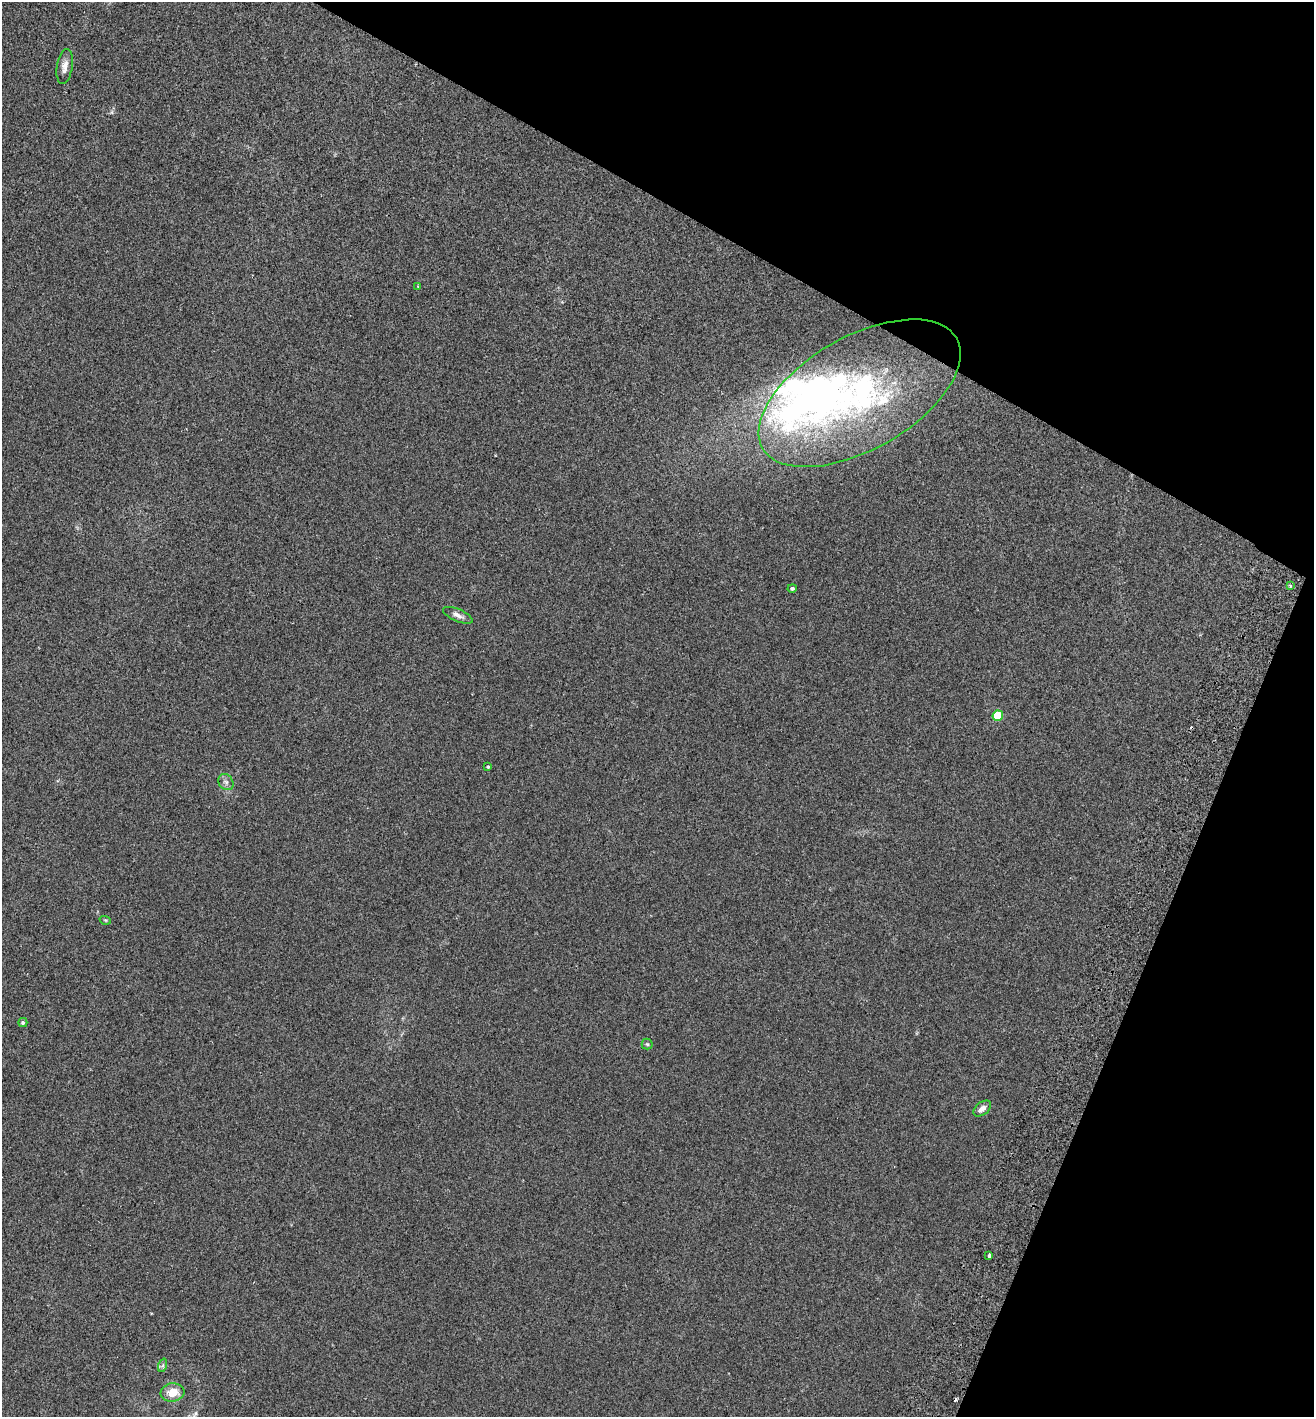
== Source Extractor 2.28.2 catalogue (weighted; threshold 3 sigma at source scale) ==
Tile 8 of 4 x 4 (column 4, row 2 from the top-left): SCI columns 4136-5447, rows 2863-4277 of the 5779 x 5720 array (HDU 1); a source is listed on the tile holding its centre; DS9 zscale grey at full resolution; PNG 1316 x 1419 px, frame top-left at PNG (2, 2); each listed source drawn as its Kron ellipse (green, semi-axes under 4 px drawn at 4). Shown black and unused: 24% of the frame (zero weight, under 2 of 3 exposures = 3% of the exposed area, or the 3 px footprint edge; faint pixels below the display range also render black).
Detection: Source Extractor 2.28.2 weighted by HDU 2 'WHT'; one run over the whole footprint, this tile lists its part. Background 0.0353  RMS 0.007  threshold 0.0317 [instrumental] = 3 sigma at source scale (4.5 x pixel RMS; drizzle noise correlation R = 1.50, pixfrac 1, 0.05/0.05 arcsec/px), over >= 5 px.
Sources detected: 23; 4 inside a brighter object's white glare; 2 cosmic-ray / hot-pixel residue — neither listed nor drawn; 1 inside a brighter listed object's ellipse — not listed separately; the other 16 listed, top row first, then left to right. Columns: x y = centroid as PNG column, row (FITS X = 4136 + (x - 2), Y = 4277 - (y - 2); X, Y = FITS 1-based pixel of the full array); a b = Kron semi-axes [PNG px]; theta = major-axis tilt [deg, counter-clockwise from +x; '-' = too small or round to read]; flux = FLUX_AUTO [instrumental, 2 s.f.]
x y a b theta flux
65 66 18 8 81 4.7
418 286 3 2 - 0.72
860 393 111 56 30 200
1291 585 3 3 - 1.5
792 588 4 4 - 1.5
458 615 16 6 -23 3.5
998 716 5 5 - 39
488 767 3 3 - 0.88
226 782 8 7 - 2.4
105 920 6 3 -17 0.72
23 1023 4 4 - 1.2
647 1044 5 5 - 0.98
982 1108 10 6 38 3.7
989 1256 4 3 - 4.2
163 1365 7 4 72 1.2
172 1392 12 9 5 11